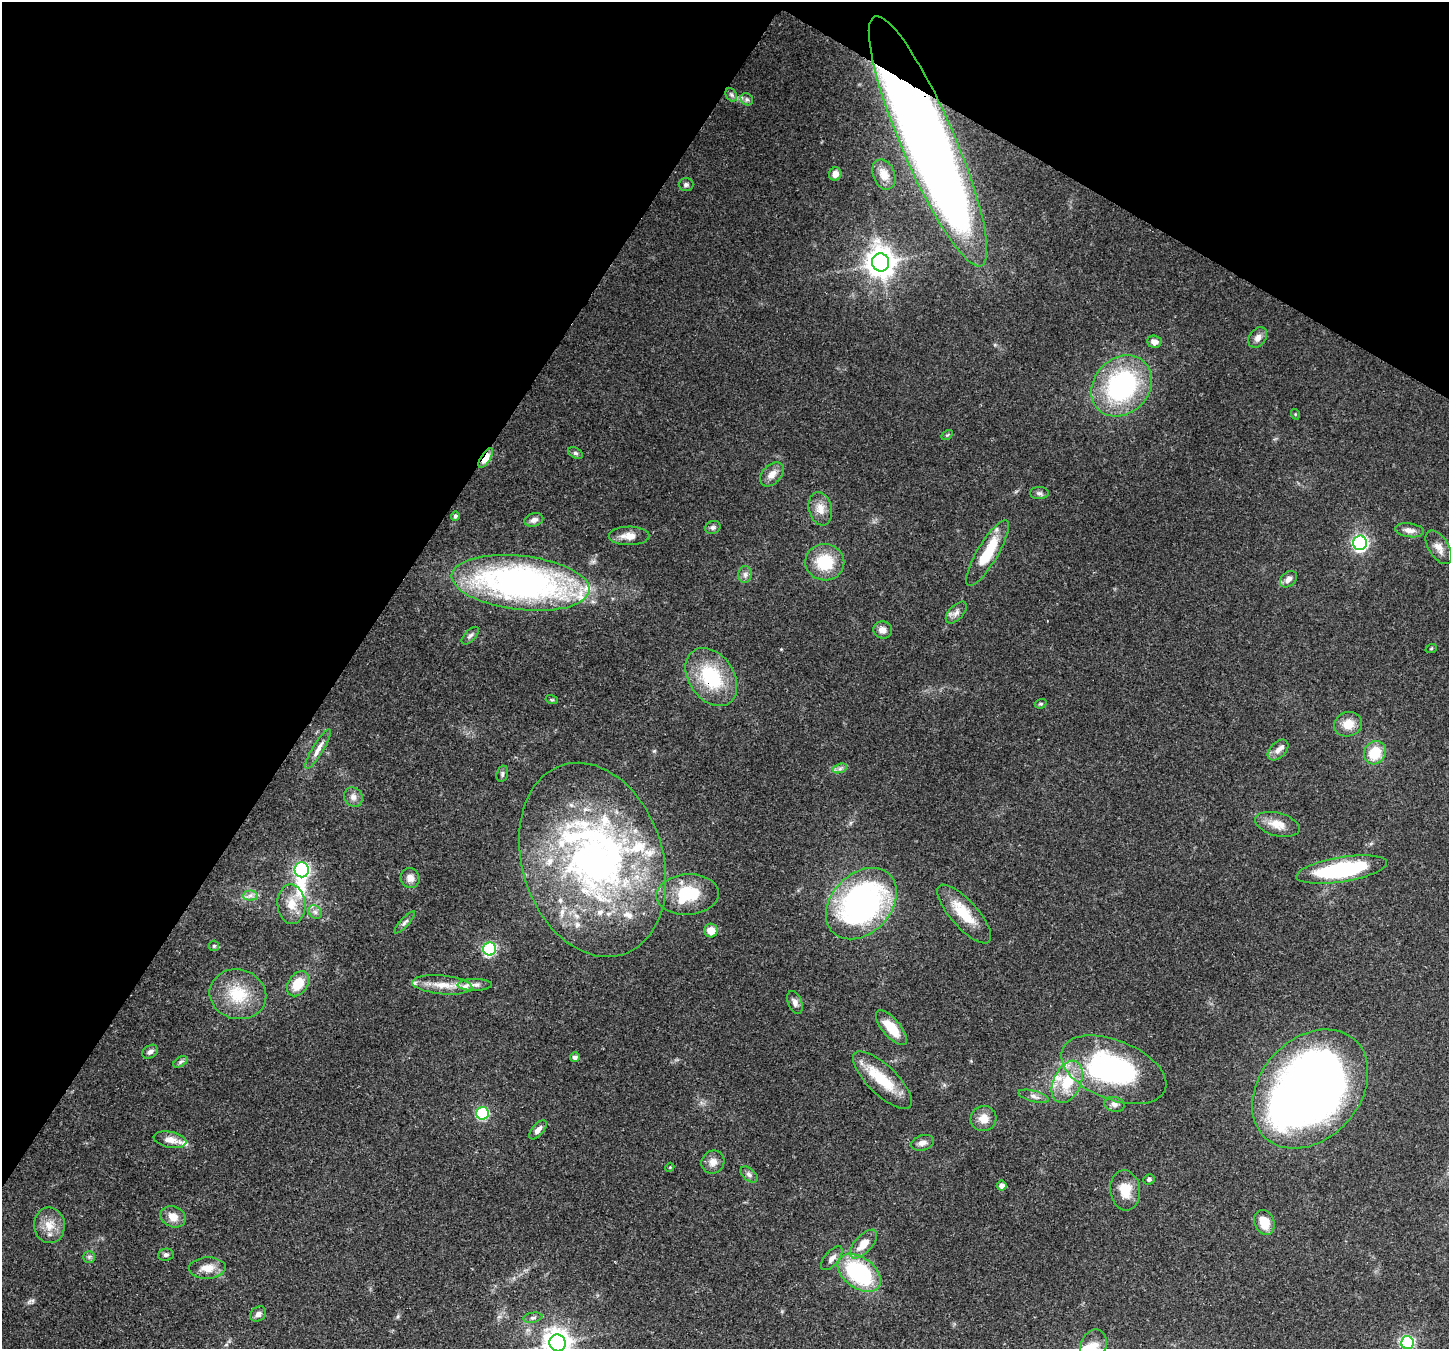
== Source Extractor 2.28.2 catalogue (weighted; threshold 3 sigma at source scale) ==
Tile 2 of 4 x 4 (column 2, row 1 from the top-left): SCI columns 1526-2972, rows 4405-5751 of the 5939 x 6045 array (HDU 1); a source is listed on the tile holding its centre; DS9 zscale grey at full resolution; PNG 1451 x 1351 px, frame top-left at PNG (2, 2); each listed source drawn as its Kron ellipse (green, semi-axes under 4 px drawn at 4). Shown black and unused: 31% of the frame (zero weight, under 3 of 4 exposures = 8% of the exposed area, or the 3 px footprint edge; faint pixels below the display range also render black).
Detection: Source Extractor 2.28.2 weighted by HDU 2 'WHT'; one run over the whole footprint, this tile lists its part. Background 0.0922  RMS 0.0037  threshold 0.0165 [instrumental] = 3 sigma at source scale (4.5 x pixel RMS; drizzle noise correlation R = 1.50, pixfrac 1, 0.0396/0.0396 arcsec/px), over >= 5 px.
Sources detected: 118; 4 inside a brighter object's white glare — neither listed nor drawn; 16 inside a brighter listed object's ellipse — not listed separately; the other 98 listed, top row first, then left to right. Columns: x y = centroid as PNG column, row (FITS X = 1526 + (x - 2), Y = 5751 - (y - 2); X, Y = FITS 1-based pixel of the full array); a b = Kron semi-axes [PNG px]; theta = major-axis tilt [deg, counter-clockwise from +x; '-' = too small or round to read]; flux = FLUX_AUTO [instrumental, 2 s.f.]
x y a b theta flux
731 95 7 5 -59 0.84
747 99 7 5 -43 0.95
928 141 135 27 -67 550
835 174 6 6 - 2.5
884 174 16 11 -67 4.1
686 184 7 6 - 0.91
881 262 9 8 - 470
1258 338 11 8 52 2.1
1154 342 7 6 - 2
1122 386 33 27 46 54
1295 414 5 3 - 0.31
947 435 6 4 32 0.45
575 453 8 5 -26 0.81
486 458 11 4 57 11
772 474 14 9 47 3.2
1039 493 9 6 -1 1.1
820 509 17 11 -78 3.9
455 516 4 4 - 0.92
534 520 9 6 15 1.9
713 527 8 6 22 0.93
1409 530 14 7 -8 2.2
629 536 20 9 0 3.7
1360 543 7 7 - 86
1439 547 19 10 -58 3.1
988 553 38 10 59 15
825 562 19 18 - 14
745 574 8 6 88 1.3
1288 579 9 7 41 2.1
521 583 69 27 -6 140
956 613 13 7 47 1.8
883 630 9 8 - 2.4
470 636 11 5 46 1.1
1431 649 6 3 20 0.44
711 677 32 22 -55 23
552 700 6 4 -18 0.45
1041 704 6 4 19 0.52
1348 724 14 12 17 4.9
318 749 23 5 59 2.8
1278 750 12 7 45 1.9
1375 753 12 10 59 10
840 768 7 4 19 0.95
502 774 8 5 74 0.84
353 797 10 9 - 2
1277 824 23 11 -15 5.2
593 860 99 70 -72 150
302 870 7 7 - 60
1342 870 46 12 9 37
410 878 10 9 - 2.4
688 894 31 20 4 16
250 896 7 5 1 1.3
291 904 20 14 -85 6.2
861 904 41 29 46 95
315 912 7 6 - 1.2
964 914 37 13 -48 11
405 922 14 4 47 1.1
711 931 7 6 - 4.2
214 946 5 5 - 0.55
490 949 6 6 - 43
298 984 14 9 55 7.7
442 985 30 9 -5 6.3
475 985 17 6 1 2.1
238 994 28 25 -14 14
795 1003 12 7 -70 1.8
891 1028 21 9 -50 8.5
150 1052 8 6 33 1.1
575 1057 5 5 - 1.4
180 1062 8 4 32 0.76
1114 1070 55 29 -22 71
882 1080 38 14 -44 14
1067 1082 22 14 65 12
1310 1089 66 50 48 330
1034 1096 15 5 -14 1.6
1114 1104 10 7 -12 1.6
482 1113 6 6 - 34
983 1119 13 12 - 4
538 1130 11 5 49 2.2
170 1140 16 8 -11 3.3
922 1143 12 7 15 1.9
713 1162 12 11 - 2.9
670 1167 4 3 - 0.33
749 1175 10 6 -39 1.2
1149 1179 6 5 - 0.72
1002 1186 5 5 - 1.9
1125 1190 20 15 -83 7.3
173 1217 13 10 -23 3.6
1264 1222 13 9 -69 6.4
49 1225 18 15 -87 5.5
863 1244 18 8 47 5.5
166 1255 8 6 6 0.9
89 1257 6 5 - 0.74
832 1258 14 7 49 1.9
207 1268 18 10 3 4.7
859 1273 24 15 -36 38
258 1314 8 7 - 1.5
533 1318 9 5 10 0.85
1407 1342 6 6 - 49
557 1343 8 8 - 370
1093 1346 17 13 69 5.8
Overlapping masked pixels (flux is a lower limit): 3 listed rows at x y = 928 141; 486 458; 711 677
Isophote crosses this tile's border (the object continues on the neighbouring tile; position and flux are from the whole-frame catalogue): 3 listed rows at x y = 1407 1342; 557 1343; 1093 1346